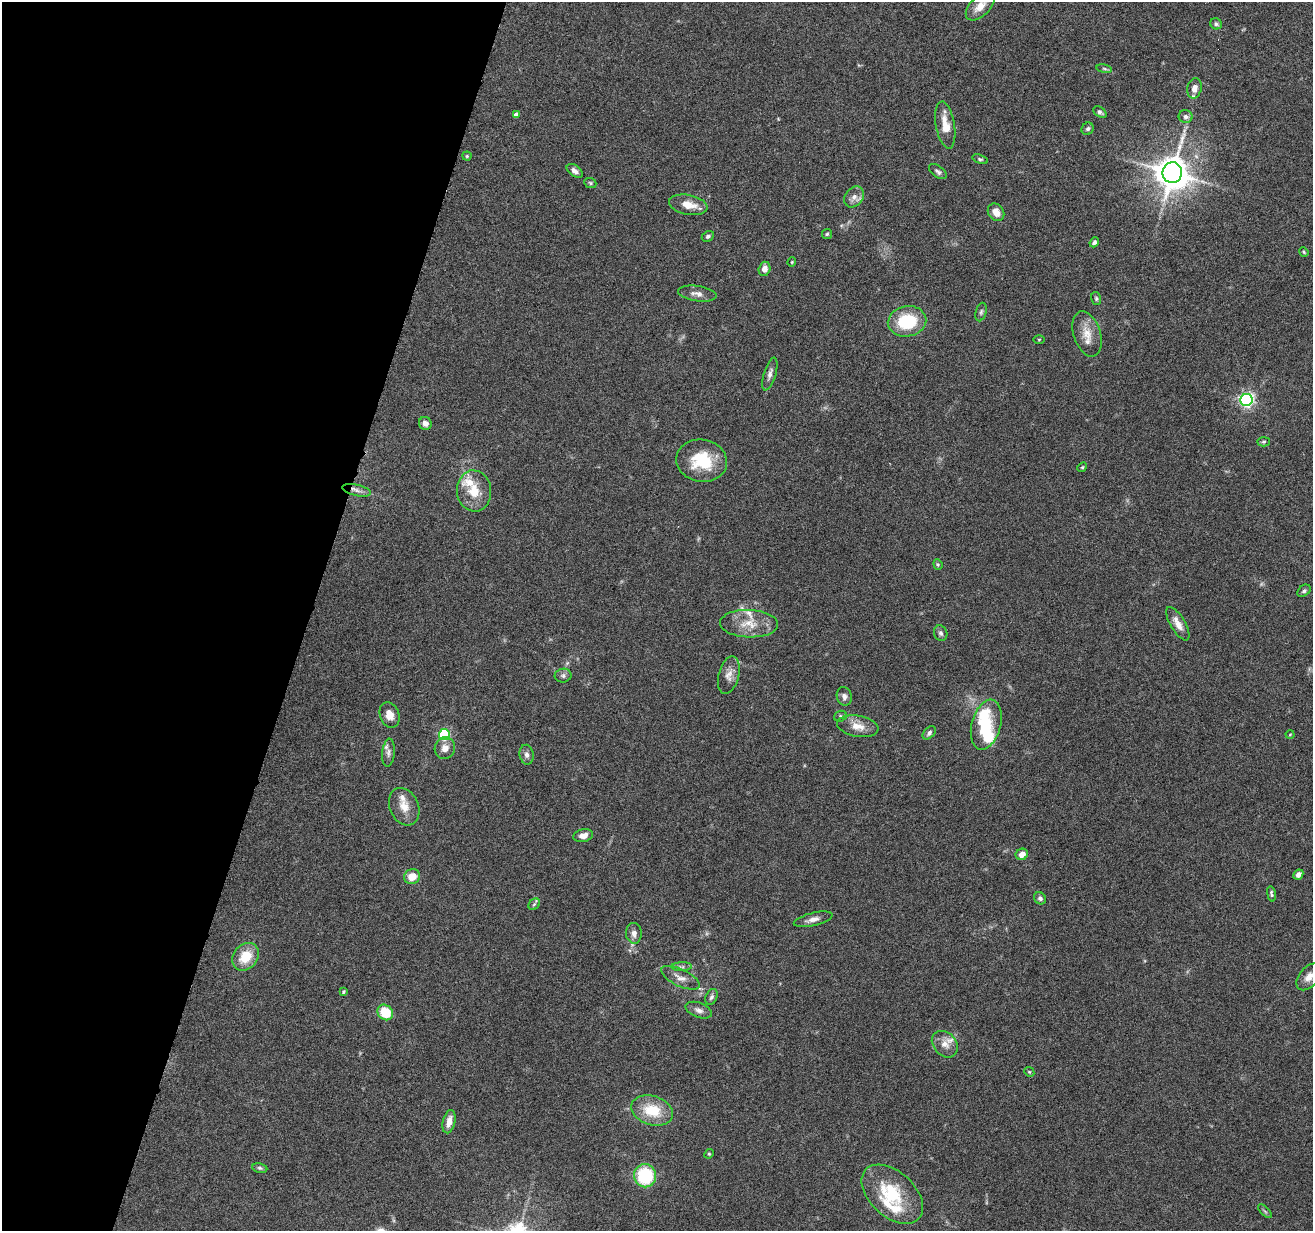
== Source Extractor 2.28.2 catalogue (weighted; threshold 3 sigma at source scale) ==
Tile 9 of 4 x 4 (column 1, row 3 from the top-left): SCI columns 3-1313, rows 1484-2712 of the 5245 x 5297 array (HDU 1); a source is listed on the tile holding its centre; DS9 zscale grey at full resolution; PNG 1315 x 1233 px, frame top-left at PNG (2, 2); each listed source drawn as its Kron ellipse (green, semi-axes under 4 px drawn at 4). Shown black and unused: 23% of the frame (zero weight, under 4 of 8 exposures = <1% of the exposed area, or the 3 px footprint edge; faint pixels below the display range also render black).
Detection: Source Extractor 2.28.2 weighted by HDU 2 'WHT'; one run over the whole footprint, this tile lists its part. Background 0.0769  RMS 0.0044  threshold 0.0181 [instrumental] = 3 sigma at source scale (4.09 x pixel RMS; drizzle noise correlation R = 1.36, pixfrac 0.8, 0.05/0.05 arcsec/px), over >= 5 px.
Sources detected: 93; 1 too faint to see at this stretch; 2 inside a brighter object's white glare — neither listed nor drawn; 7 inside a brighter listed object's ellipse — not listed separately; the other 83 listed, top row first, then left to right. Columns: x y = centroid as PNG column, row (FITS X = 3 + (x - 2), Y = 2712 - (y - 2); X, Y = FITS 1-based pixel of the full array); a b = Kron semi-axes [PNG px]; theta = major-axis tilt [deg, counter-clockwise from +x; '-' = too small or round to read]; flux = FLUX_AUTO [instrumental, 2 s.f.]
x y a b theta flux
980 6 17 10 44 5.6
1216 24 6 5 - 0.85
1104 69 8 4 -9 0.64
1194 88 10 7 77 3.2
1100 112 7 5 -36 0.9
516 115 4 4 - 2.1
1186 117 7 6 - 1.4
945 125 24 9 -80 6.6
1088 129 6 5 - 0.88
467 156 4 4 - 0.51
980 159 8 4 -18 0.7
575 171 9 5 -37 1.7
938 172 10 5 -37 1.2
1172 173 10 9 - 840
590 183 6 5 - 0.69
854 197 11 8 52 2.5
688 205 19 9 -11 6.2
996 212 9 7 -51 3.6
827 234 5 5 - 0.56
708 236 6 5 - 0.93
1094 242 5 4 - 1
1304 252 5 4 - 0.46
792 262 4 4 - 0.42
764 269 7 6 - 2.6
697 294 19 7 -8 2.9
1096 298 6 5 - 0.69
981 312 9 5 75 0.96
907 321 19 15 11 20
1087 334 23 13 -72 6.4
1039 339 5 3 - 0.43
770 374 17 6 73 2
1247 400 6 6 - 98
425 423 6 6 - 2
1264 442 6 4 3 0.6
702 461 25 21 -10 17
1082 467 5 4 - 0.48
357 490 15 5 -12 2.2
474 491 21 17 -83 9.1
938 564 5 4 - 0.52
1304 591 7 5 37 0.81
749 624 29 14 -2 8.8
1178 624 19 7 -59 3.7
941 633 8 6 -70 1.1
729 675 19 10 75 3.6
563 676 8 7 - 1.2
844 696 9 7 -74 1.6
389 715 13 9 -71 3.7
840 716 6 5 - 0.78
986 725 26 14 74 13
858 726 21 10 -10 5.3
929 733 8 5 47 1.2
1290 734 4 3 - 0.3
444 735 5 5 - 40
445 748 11 10 - 3
388 753 14 6 85 2
527 755 10 7 -81 1.6
404 807 19 14 -66 5.6
583 836 10 6 13 2.9
1022 854 6 5 - 3.4
1298 874 5 4 - 1.6
412 876 8 7 - 5.6
1271 894 8 4 -79 0.84
1040 898 6 5 - 1.2
534 904 6 5 - 0.76
813 919 20 6 13 2.7
634 933 10 8 -85 2.3
245 957 15 12 47 9.7
682 967 10 4 1 1
1309 977 16 9 49 3.5
680 978 21 8 -26 3.3
343 992 4 3 - 0.48
711 997 8 5 64 1.1
699 1010 14 7 -22 2.1
385 1012 8 7 - 11
945 1044 15 11 -47 3.9
1029 1072 5 4 - 0.5
652 1111 21 14 -17 13
449 1122 12 6 76 3.9
709 1154 5 4 - 0.5
260 1168 7 5 -10 0.8
645 1176 12 11 - 26
892 1194 36 22 -43 22
1265 1211 9 3 -45 0.66
Isophote crosses this tile's border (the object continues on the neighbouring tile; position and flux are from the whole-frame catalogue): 2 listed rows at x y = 980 6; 1309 977